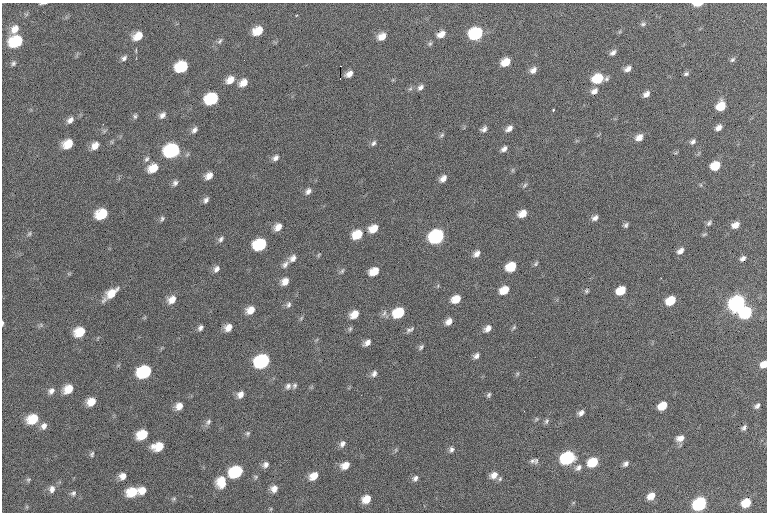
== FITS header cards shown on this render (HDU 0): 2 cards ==
NAXIS1  =                  765 / Axis length
NAXIS2  =                  510 / Axis length

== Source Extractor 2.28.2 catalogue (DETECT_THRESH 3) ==
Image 765 x 510 px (HDU 0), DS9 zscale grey, 1 PNG px = 1 image px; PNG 769 x 514 px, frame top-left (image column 1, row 510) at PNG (2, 3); no overlay
Background 3210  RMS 38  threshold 113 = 3 sigma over >= 5 px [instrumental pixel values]
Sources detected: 173; all 173 listed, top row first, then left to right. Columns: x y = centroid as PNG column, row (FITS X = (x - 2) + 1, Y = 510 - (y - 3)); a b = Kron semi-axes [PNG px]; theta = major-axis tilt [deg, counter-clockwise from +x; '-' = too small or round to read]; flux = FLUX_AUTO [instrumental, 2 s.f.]
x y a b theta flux
43 3 7 2 4 4000
697 4 7 3 3 39000
643 24 7 5 1 5600
15 29 11 9 59 24000
258 31 9 7 30 47000
441 34 9 7 30 20000
476 34 9 8 - 250000
138 36 10 7 36 37000
382 37 8 7 - 24000
16 41 10 8 21 130000
220 41 9 5 59 6300
430 44 7 5 43 4700
613 53 8 5 40 9300
124 58 8 6 39 7800
244 60 2 2 - 6600
732 60 7 5 44 5300
506 62 8 6 33 38000
13 63 7 5 72 5700
340 66 2 2 - 18000
182 67 10 8 24 130000
628 69 8 6 29 13000
533 70 8 6 44 14000
349 74 7 5 34 16000
686 74 6 4 19 5200
340 79 2 2 - 5100
597 79 10 8 17 84000
230 80 10 8 39 24000
243 83 9 7 41 26000
420 87 9 6 42 9500
410 89 6 4 18 4700
594 91 10 7 38 14000
646 94 7 5 40 12000
212 99 10 8 24 160000
721 106 8 7 - 56000
553 110 3 3 - 2200
162 115 8 6 44 11000
135 116 7 5 73 5100
70 120 10 7 42 12000
718 128 7 5 38 13000
484 129 7 5 37 9100
509 129 9 6 37 14000
194 130 9 6 50 9600
442 135 7 5 37 4600
639 137 9 7 33 18000
693 141 7 5 35 7300
112 142 6 4 -71 2800
373 143 8 5 49 6500
68 144 9 7 29 44000
95 146 9 7 47 21000
504 149 8 5 39 10000
172 150 11 9 19 350000
275 158 8 6 40 9700
147 159 9 6 57 7200
715 166 8 6 33 61000
153 168 10 8 33 43000
513 170 6 4 89 3400
209 176 8 6 38 20000
443 179 8 6 43 15000
175 183 8 6 58 8200
525 185 8 5 49 5100
701 185 6 3 -71 2700
308 191 8 6 57 10000
206 200 8 6 57 8500
102 214 10 8 24 85000
522 214 8 6 29 28000
595 218 8 6 39 9800
162 219 7 5 70 5700
709 223 8 5 46 6100
626 225 6 5 - 5800
735 225 7 5 26 19000
278 227 9 7 50 22000
373 229 9 7 34 34000
29 234 7 5 73 5200
357 234 9 7 32 59000
436 236 10 8 28 460000
221 239 8 6 57 7200
260 244 10 8 24 170000
680 251 9 6 40 13000
477 254 8 6 42 14000
319 255 6 3 46 2900
293 258 9 8 - 14000
743 259 7 5 39 8200
285 264 11 7 46 11000
536 264 7 5 51 4700
511 267 9 7 33 65000
216 269 9 6 58 11000
342 271 8 4 45 4900
374 271 8 6 26 40000
285 281 8 7 - 21000
504 290 9 7 33 40000
586 291 6 5 - 4200
621 291 8 6 34 54000
111 294 17 7 40 45000
172 299 10 8 45 23000
456 299 9 7 31 37000
670 301 8 6 35 71000
737 303 9 7 39 890000
289 305 8 6 64 7100
250 310 9 7 37 27000
384 313 10 5 71 8400
399 313 9 7 31 100000
745 313 9 7 33 250000
354 314 9 7 36 30000
301 318 6 4 46 3700
449 322 8 6 47 16000
2 323 6 2 90 3400
41 325 5 5 - 4500
228 327 8 7 - 22000
514 327 7 4 59 4100
200 328 6 5 - 8000
488 328 8 6 43 14000
350 329 7 5 67 4700
410 330 12 5 27 7900
80 332 9 8 - 57000
367 343 9 6 42 13000
421 347 8 5 47 5600
476 356 7 6 - 9900
262 361 10 8 26 370000
763 364 7 6 - 25000
145 372 10 8 23 220000
374 374 8 6 56 9700
517 374 6 4 72 3500
288 386 9 7 63 9600
294 386 8 6 60 6000
68 389 10 8 40 39000
51 391 9 7 41 12000
240 394 8 7 - 15000
489 395 7 5 67 5100
91 402 8 7 - 33000
179 406 8 7 - 21000
662 406 8 6 35 51000
757 406 8 5 45 7600
581 413 7 5 37 10000
33 419 10 8 24 69000
536 419 6 4 60 3600
547 421 8 6 64 5800
208 422 9 7 48 7900
44 426 9 8 - 14000
744 428 6 4 47 6900
248 433 7 6 - 5100
142 434 9 7 30 68000
680 438 10 7 19 16000
342 444 9 6 59 11000
158 446 10 7 14 51000
451 449 8 6 74 8200
396 450 6 4 88 3700
92 454 8 5 71 5300
567 458 9 7 28 360000
532 461 9 6 24 7900
593 462 8 6 32 83000
265 464 8 7 - 11000
626 464 7 5 41 8200
345 465 9 7 26 26000
578 468 10 7 45 11000
236 471 10 8 26 200000
494 475 10 8 36 19000
123 476 7 7 - 17000
314 476 9 7 38 31000
256 477 7 6 - 4900
415 478 8 6 58 9000
28 479 7 6 - 4500
500 479 7 5 69 4700
221 482 12 9 89 50000
52 489 9 8 - 14000
274 489 7 7 - 18000
142 490 8 7 - 27000
132 492 10 8 21 68000
73 493 8 7 - 7200
651 496 8 6 38 26000
174 499 7 5 22 4400
366 499 8 7 - 33000
746 503 7 6 - 59000
699 504 9 7 35 390000
At the frame edge (FLAGS 8, measured only in part): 4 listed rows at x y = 43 3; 697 4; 2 323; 763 364